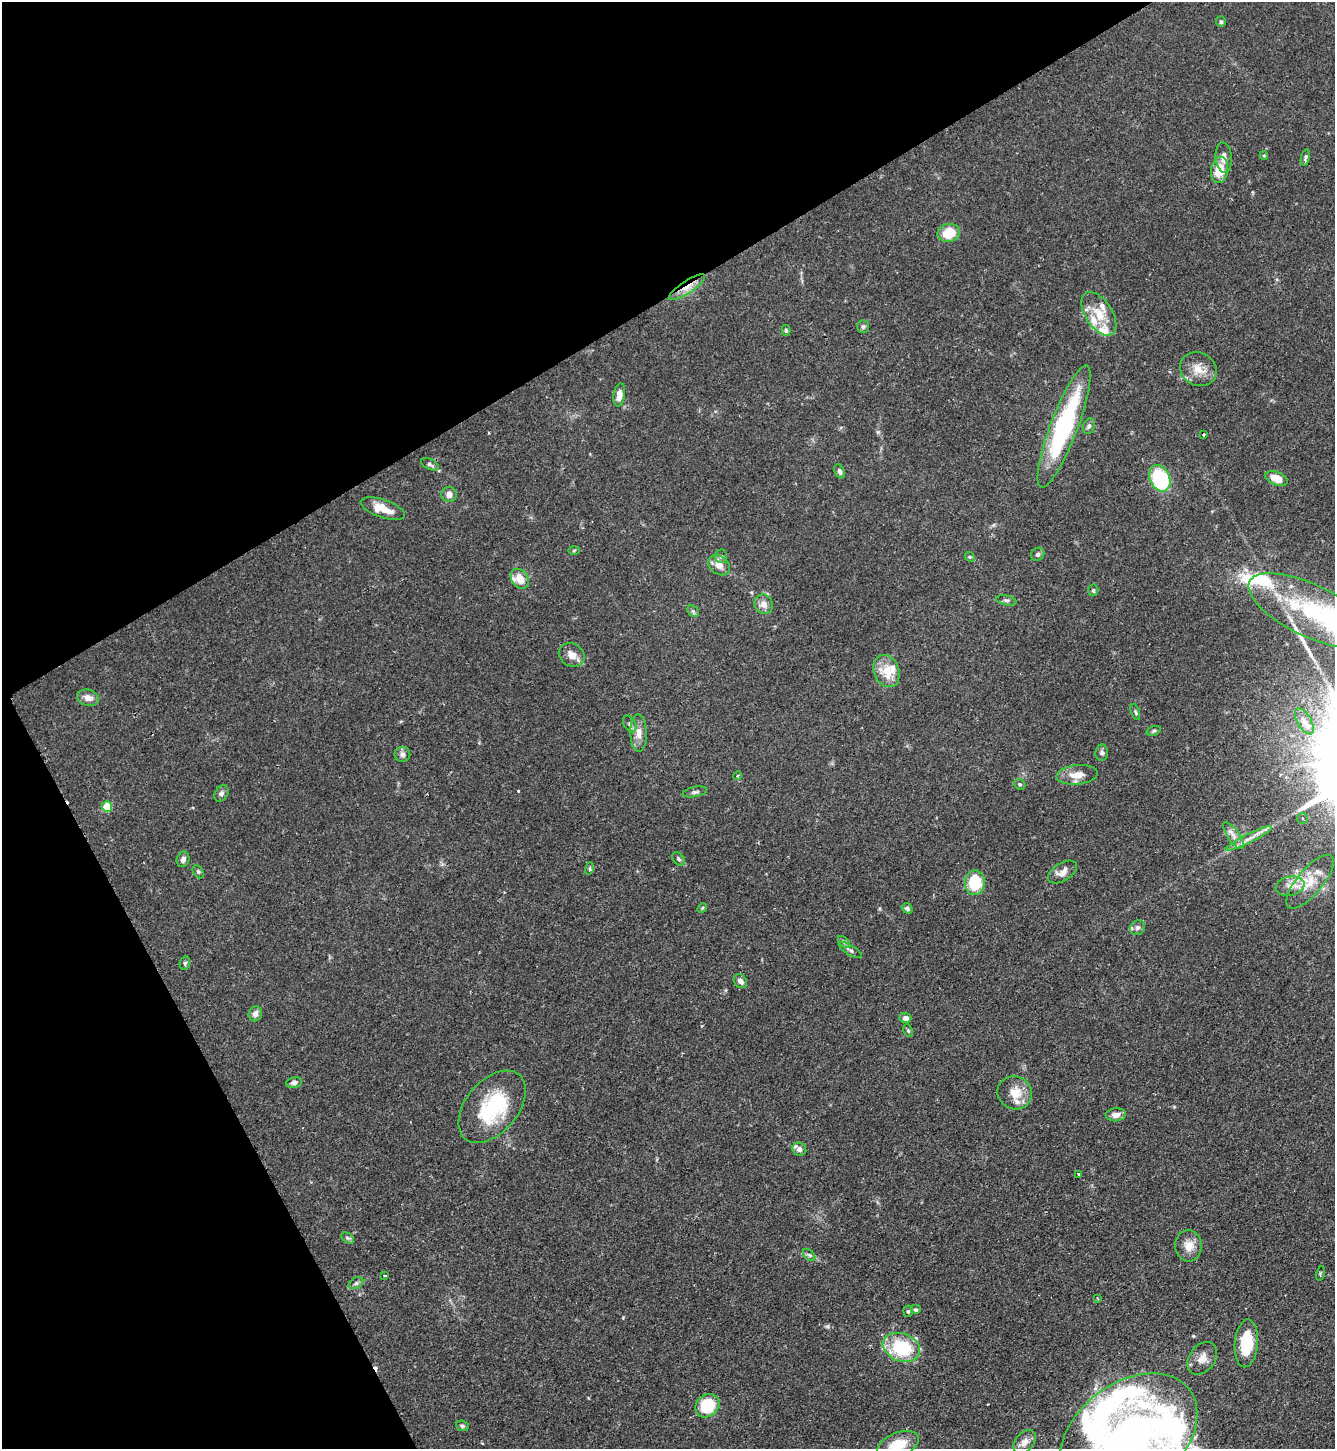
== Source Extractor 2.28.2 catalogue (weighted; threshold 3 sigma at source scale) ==
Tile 5 of 4 x 4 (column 1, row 2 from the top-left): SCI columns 156-1488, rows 2895-4341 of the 5781 x 5789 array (HDU 1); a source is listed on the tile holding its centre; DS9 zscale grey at full resolution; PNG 1337 x 1451 px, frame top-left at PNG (2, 2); each listed source drawn as its Kron ellipse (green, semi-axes under 4 px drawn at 4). Shown black and unused: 29% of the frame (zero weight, under 2 of 3 exposures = <1% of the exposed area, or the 3 px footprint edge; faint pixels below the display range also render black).
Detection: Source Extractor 2.28.2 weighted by HDU 2 'WHT'; one run over the whole footprint, this tile lists its part. Background 0.06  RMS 0.0054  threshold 0.0242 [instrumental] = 3 sigma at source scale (4.5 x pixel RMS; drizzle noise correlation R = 1.50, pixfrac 1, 0.05/0.05 arcsec/px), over >= 5 px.
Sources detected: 114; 1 too faint to see at this stretch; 1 inside a brighter object's white glare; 3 cosmic-ray / hot-pixel residue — neither listed nor drawn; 17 inside a brighter listed object's ellipse — not listed separately; the other 92 listed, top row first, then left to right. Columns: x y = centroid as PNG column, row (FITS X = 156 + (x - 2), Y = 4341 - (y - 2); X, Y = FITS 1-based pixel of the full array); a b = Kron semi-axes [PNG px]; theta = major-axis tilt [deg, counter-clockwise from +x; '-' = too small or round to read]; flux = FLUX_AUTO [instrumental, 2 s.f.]
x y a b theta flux
1221 22 5 5 - 0.94
1264 155 4 4 - 0.59
1305 157 8 4 79 1.3
1224 158 15 8 -84 4.1
1219 170 13 8 80 12
949 233 11 9 12 15
687 287 21 6 33 5.9
1099 314 24 13 -57 11
863 327 6 5 - 1.1
786 330 5 4 - 0.77
1198 369 19 16 -27 8.4
619 395 12 6 82 5.6
1089 426 8 6 70 1.4
1064 427 65 13 69 74
1204 435 3 2 - 0.62
430 464 9 5 -26 1.3
840 471 7 5 -64 1.5
1160 478 14 10 -65 49
1277 478 12 6 -23 8.1
449 494 7 7 - 3.3
383 509 23 9 -19 9.2
574 550 5 4 - 0.63
1038 554 7 6 - 1.4
721 556 7 6 - 1.3
970 557 5 4 - 0.76
719 565 12 9 -37 4.4
520 579 11 8 -56 7.9
1093 590 6 5 - 0.8
1006 600 10 5 -11 1.4
764 604 10 9 - 3.8
1310 610 67 26 -25 64
693 611 6 5 - 1
572 655 13 11 -34 4.8
887 671 17 12 -68 11
88 698 11 8 -14 4.1
1135 712 8 4 -72 0.99
1304 721 14 7 -60 3.6
630 724 9 5 -61 1.5
1154 731 7 4 20 0.93
639 733 18 8 -87 5.3
1102 752 8 6 84 1.5
402 754 8 7 - 2
1077 775 21 9 6 7.2
737 776 4 3 - 0.67
1020 784 6 5 - 0.85
695 792 12 5 12 1.4
221 793 9 6 58 1.6
107 807 5 5 - 15
1303 819 5 5 - 1
1233 836 16 6 -55 3.6
1249 838 26 4 27 4.8
183 859 8 6 70 2.3
678 859 7 5 -44 1.2
590 868 6 4 73 0.81
198 872 7 5 -63 1
1062 872 16 9 32 4.2
1310 882 33 12 50 12
975 883 12 10 87 20
1290 886 14 9 12 4.9
702 908 5 4 - 0.69
907 908 6 5 - 1.2
1137 928 8 7 - 1.6
844 942 7 4 -45 1
850 950 13 5 -31 1.7
185 963 7 5 77 0.97
740 981 8 6 -51 2.7
255 1014 7 6 - 3
905 1018 6 5 - 2.5
908 1031 6 4 -64 0.94
294 1083 8 5 7 1.6
1015 1093 17 16 - 9.2
492 1107 42 26 50 42
1116 1115 10 6 6 3.2
799 1149 7 6 - 2.4
1079 1174 3 3 - 0.89
348 1238 7 4 -34 0.95
1189 1246 15 13 -85 6.3
809 1255 7 4 -44 1.1
1320 1273 7 3 77 0.63
385 1276 3 2 - 0.46
356 1283 8 5 30 1.4
1097 1298 4 2 - 0.5
915 1310 5 5 - 0.92
908 1311 5 5 - 0.9
1246 1343 24 11 85 21
901 1347 19 14 -20 33
1202 1358 18 13 53 5.4
707 1406 13 10 41 22
462 1426 6 5 - 1
1129 1436 76 52 38 250
1024 1442 13 9 50 4.1
898 1445 22 12 21 14
Overlapping masked pixels (flux is a lower limit): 1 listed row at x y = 687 287
Isophote crosses this tile's border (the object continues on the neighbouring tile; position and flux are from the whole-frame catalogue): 2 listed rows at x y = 1129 1436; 898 1445